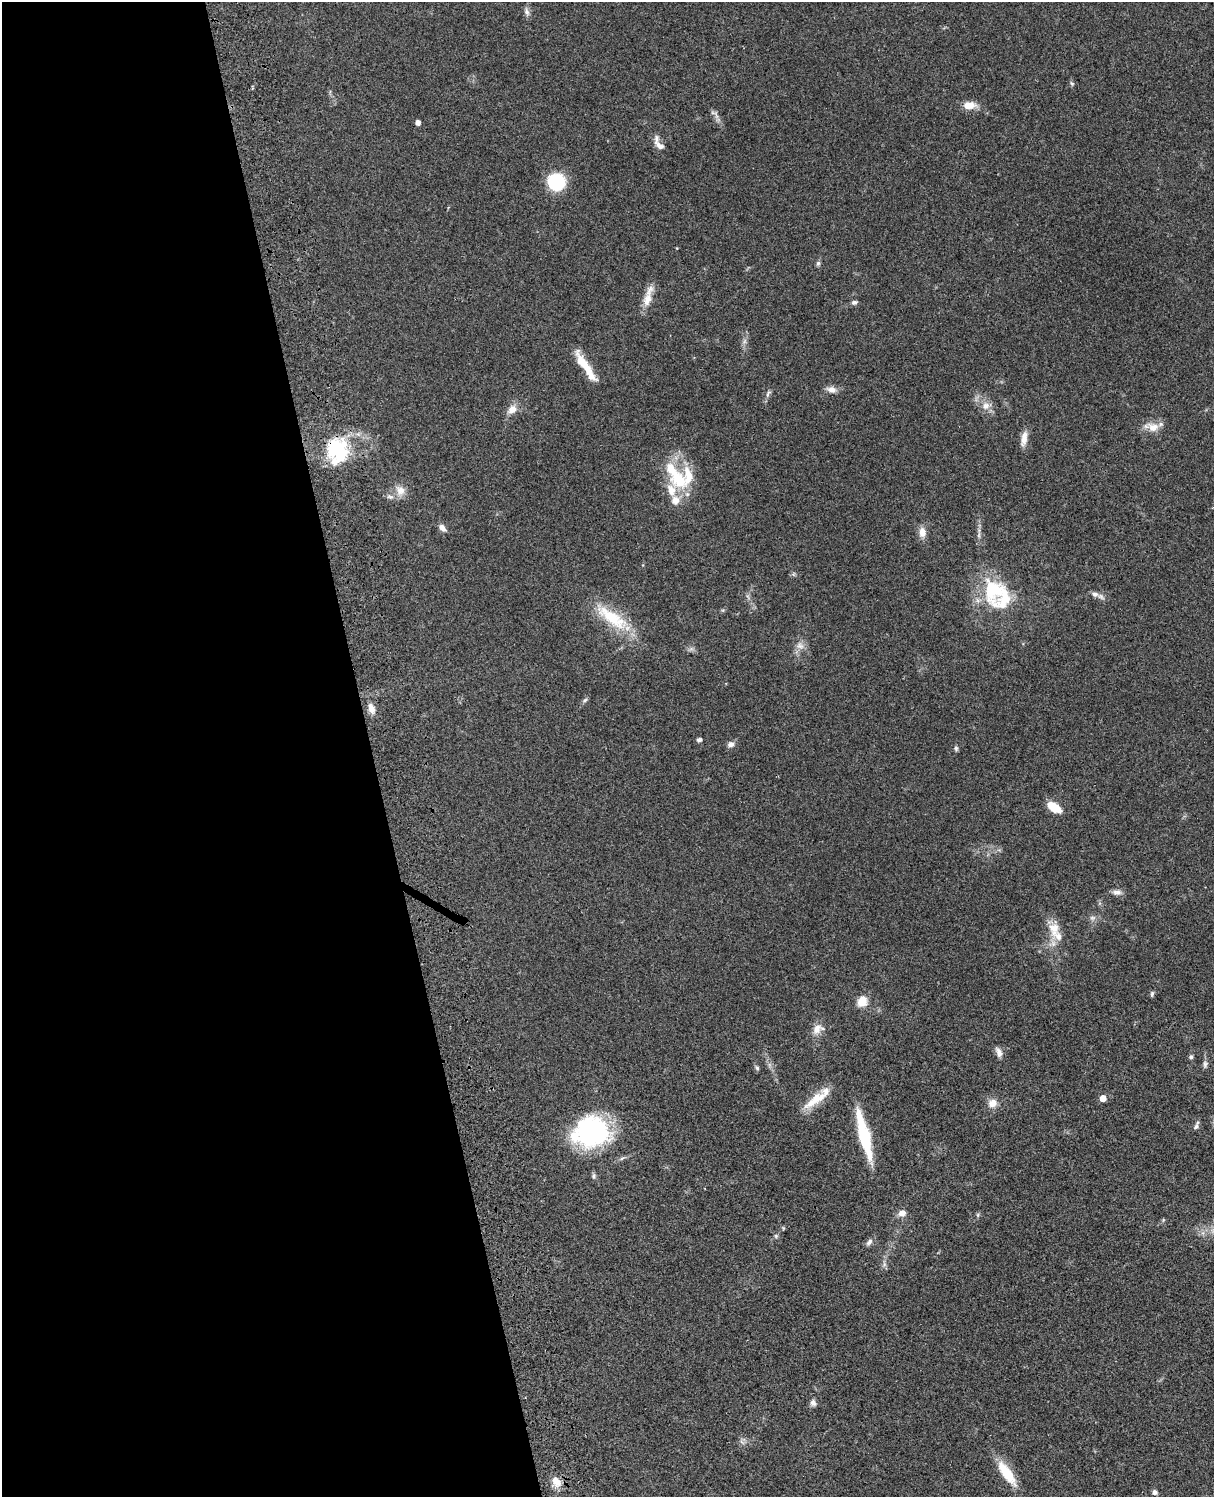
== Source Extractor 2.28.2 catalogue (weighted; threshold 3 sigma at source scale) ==
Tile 5 of 4 x 3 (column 1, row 2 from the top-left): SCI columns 121-1332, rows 1773-3267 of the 5088 x 4927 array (HDU 1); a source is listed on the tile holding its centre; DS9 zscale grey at full resolution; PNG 1216 x 1499 px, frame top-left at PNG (2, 2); no overlay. Shown black and unused: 31% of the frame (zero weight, under 3 of 4 exposures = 6% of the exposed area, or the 3 px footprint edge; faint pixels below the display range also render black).
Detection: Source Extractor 2.28.2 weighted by HDU 2 'WHT'; one run over the whole footprint, this tile lists its part. Background 0.0917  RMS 0.0062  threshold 0.0277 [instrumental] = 3 sigma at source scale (4.5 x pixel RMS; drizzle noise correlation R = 1.50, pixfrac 1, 0.05/0.05 arcsec/px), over >= 5 px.
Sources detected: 75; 1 inside a brighter object's white glare — not listed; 9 inside a brighter listed object's ellipse — not listed separately; the other 65 listed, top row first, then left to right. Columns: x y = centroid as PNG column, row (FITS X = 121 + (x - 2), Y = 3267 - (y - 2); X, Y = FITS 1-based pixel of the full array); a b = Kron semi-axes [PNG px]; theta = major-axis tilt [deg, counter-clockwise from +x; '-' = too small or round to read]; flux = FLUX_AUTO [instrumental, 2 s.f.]
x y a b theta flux
527 12 12 6 -72 2.3
1072 83 6 5 - 1
969 105 15 8 2 7.4
716 115 14 4 -74 2.2
418 123 4 4 - 2.8
660 146 14 7 -38 3.5
556 182 13 12 - 43
818 263 7 5 73 1.2
647 299 21 12 69 8
854 302 8 5 12 1.6
745 341 7 4 71 1.5
586 366 45 8 -59 13
831 390 12 8 -14 4.1
768 394 12 5 58 1.8
986 406 13 10 19 5.3
512 409 13 10 37 5.4
1153 427 17 13 -21 7.3
1024 438 20 7 80 5.2
335 447 36 21 38 34
678 480 30 23 -45 29
400 490 15 12 -67 5.9
390 497 11 6 -13 2.4
442 528 10 6 -48 3.2
922 532 12 8 -84 5.2
979 535 9 3 85 1.5
794 574 6 4 71 0.86
995 590 36 28 80 41
1095 594 9 8 - 2.8
612 617 53 16 -35 28
800 645 11 10 - 4.3
691 649 7 4 18 1.4
585 700 8 4 36 1.2
371 709 14 8 -71 4.5
699 740 6 5 - 1.5
731 744 9 7 19 2.6
956 748 7 5 -88 1.2
1054 807 13 7 -31 15
1117 892 13 7 -2 2.9
1092 918 9 6 -1 2
1054 929 23 15 -83 11
1152 994 7 4 82 1.2
862 1001 14 11 63 7.1
818 1029 18 11 26 5.3
999 1052 14 7 -66 3.1
1191 1057 5 5 - 1.2
1205 1064 11 6 86 1.9
757 1068 7 5 -56 1.2
1103 1098 5 5 - 7.4
816 1099 37 11 38 14
992 1103 11 10 - 5.2
1196 1127 9 6 55 1.6
591 1131 32 26 9 100
865 1138 42 11 -76 38
594 1176 8 6 90 1.3
902 1213 8 7 - 4.5
978 1215 6 4 -72 0.82
1163 1220 6 4 73 0.68
776 1236 6 5 - 1.1
869 1242 10 6 51 2.2
884 1264 7 4 -72 1.4
813 1403 8 7 - 2.3
742 1442 8 4 -45 1.3
1007 1473 31 10 -55 19
556 1482 15 11 -54 6.6
1154 1492 5 5 - 1.8
Overlapping masked pixels (flux is a lower limit): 1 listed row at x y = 335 447